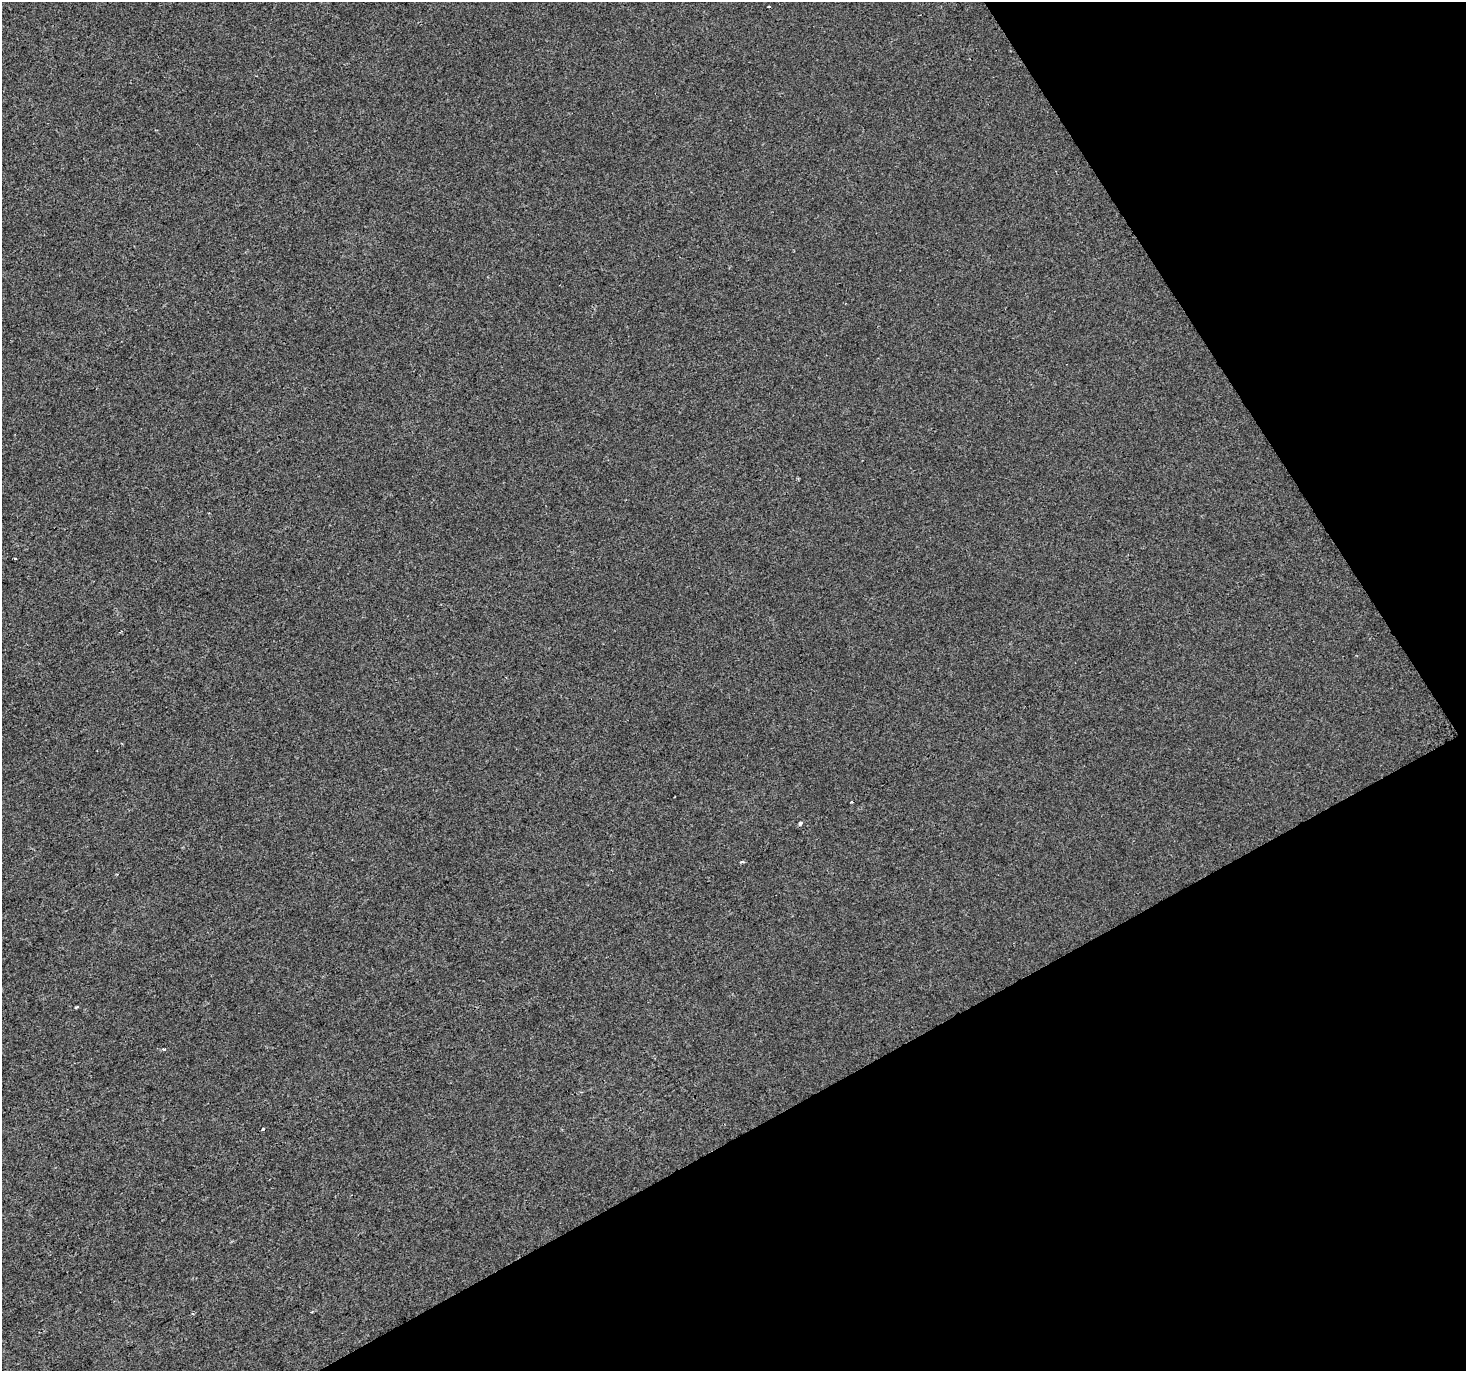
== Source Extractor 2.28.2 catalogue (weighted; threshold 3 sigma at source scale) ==
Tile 12 of 4 x 4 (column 4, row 3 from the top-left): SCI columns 4398-5861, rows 1544-2912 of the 5861 x 5764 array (HDU 1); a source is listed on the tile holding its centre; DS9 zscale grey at full resolution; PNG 1468 x 1373 px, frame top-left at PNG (2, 2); no overlay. Shown black and unused: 27% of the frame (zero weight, under 2 of 3 exposures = <1% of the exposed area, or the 3 px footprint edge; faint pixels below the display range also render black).
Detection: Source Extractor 2.28.2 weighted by HDU 2 'WHT'; one run over the whole footprint, this tile lists its part. Background -5.51e-04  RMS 0.0041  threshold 0.0185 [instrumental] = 3 sigma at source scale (4.5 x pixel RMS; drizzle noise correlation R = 1.50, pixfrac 1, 0.0396/0.0396 arcsec/px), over >= 5 px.
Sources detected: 9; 2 cosmic-ray / hot-pixel residue — not listed; the other 7 listed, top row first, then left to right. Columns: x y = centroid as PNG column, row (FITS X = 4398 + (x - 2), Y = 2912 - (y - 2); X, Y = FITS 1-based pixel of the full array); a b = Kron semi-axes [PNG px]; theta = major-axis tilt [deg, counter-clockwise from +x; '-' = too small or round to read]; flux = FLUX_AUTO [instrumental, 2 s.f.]
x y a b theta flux
769 6 3 2 - 0.39
15 559 3 3 - 1.3
120 632 4 3 - 0.36
800 823 5 4 - 0.79
742 862 4 4 - 0.67
76 1007 4 3 - 0.69
164 1049 5 3 - 0.46